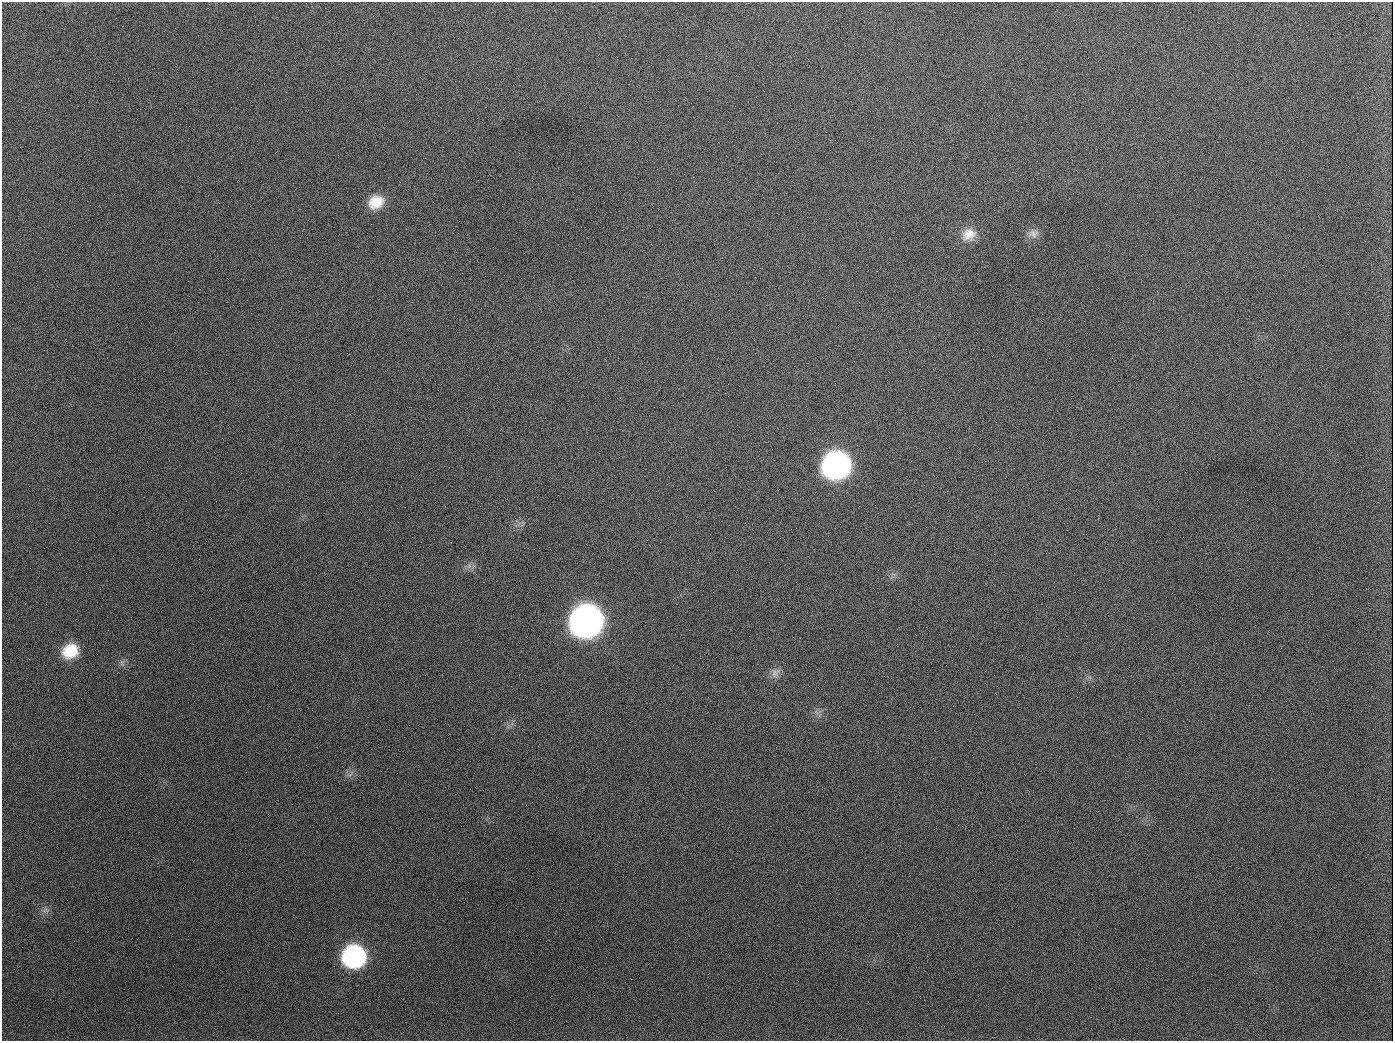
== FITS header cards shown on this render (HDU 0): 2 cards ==
NAXIS1  =                 1391
NAXIS2  =                 1039

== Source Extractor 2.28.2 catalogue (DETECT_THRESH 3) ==
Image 1391 x 1039 px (HDU 0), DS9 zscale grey, 1 PNG px = 1 image px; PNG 1395 x 1043 px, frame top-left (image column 1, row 1039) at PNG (2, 2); no overlay
Background 1690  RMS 74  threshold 222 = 3 sigma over >= 5 px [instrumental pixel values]
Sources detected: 12; all 12 listed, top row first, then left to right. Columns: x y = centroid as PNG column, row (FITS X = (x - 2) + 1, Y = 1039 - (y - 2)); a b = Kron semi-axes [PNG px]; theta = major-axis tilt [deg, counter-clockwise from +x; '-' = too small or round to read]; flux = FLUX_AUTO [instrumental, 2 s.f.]
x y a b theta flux
189 126 2 2 - 5.9e+03
376 202 19 15 29 1.1e+05
1033 233 14 12 32 3.7e+04
969 234 19 16 24 8.0e+04
654 407 2 2 - 3.4e+03
836 465 19 17 20 2.0e+06
586 621 19 18 - 4.6e+06
70 651 18 15 30 1.6e+05
775 673 15 10 55 3.6e+04
46 910 9 7 1 1.9e+04
354 956 17 16 - 8.8e+05
944 1026 2 2 - 4.7e+03